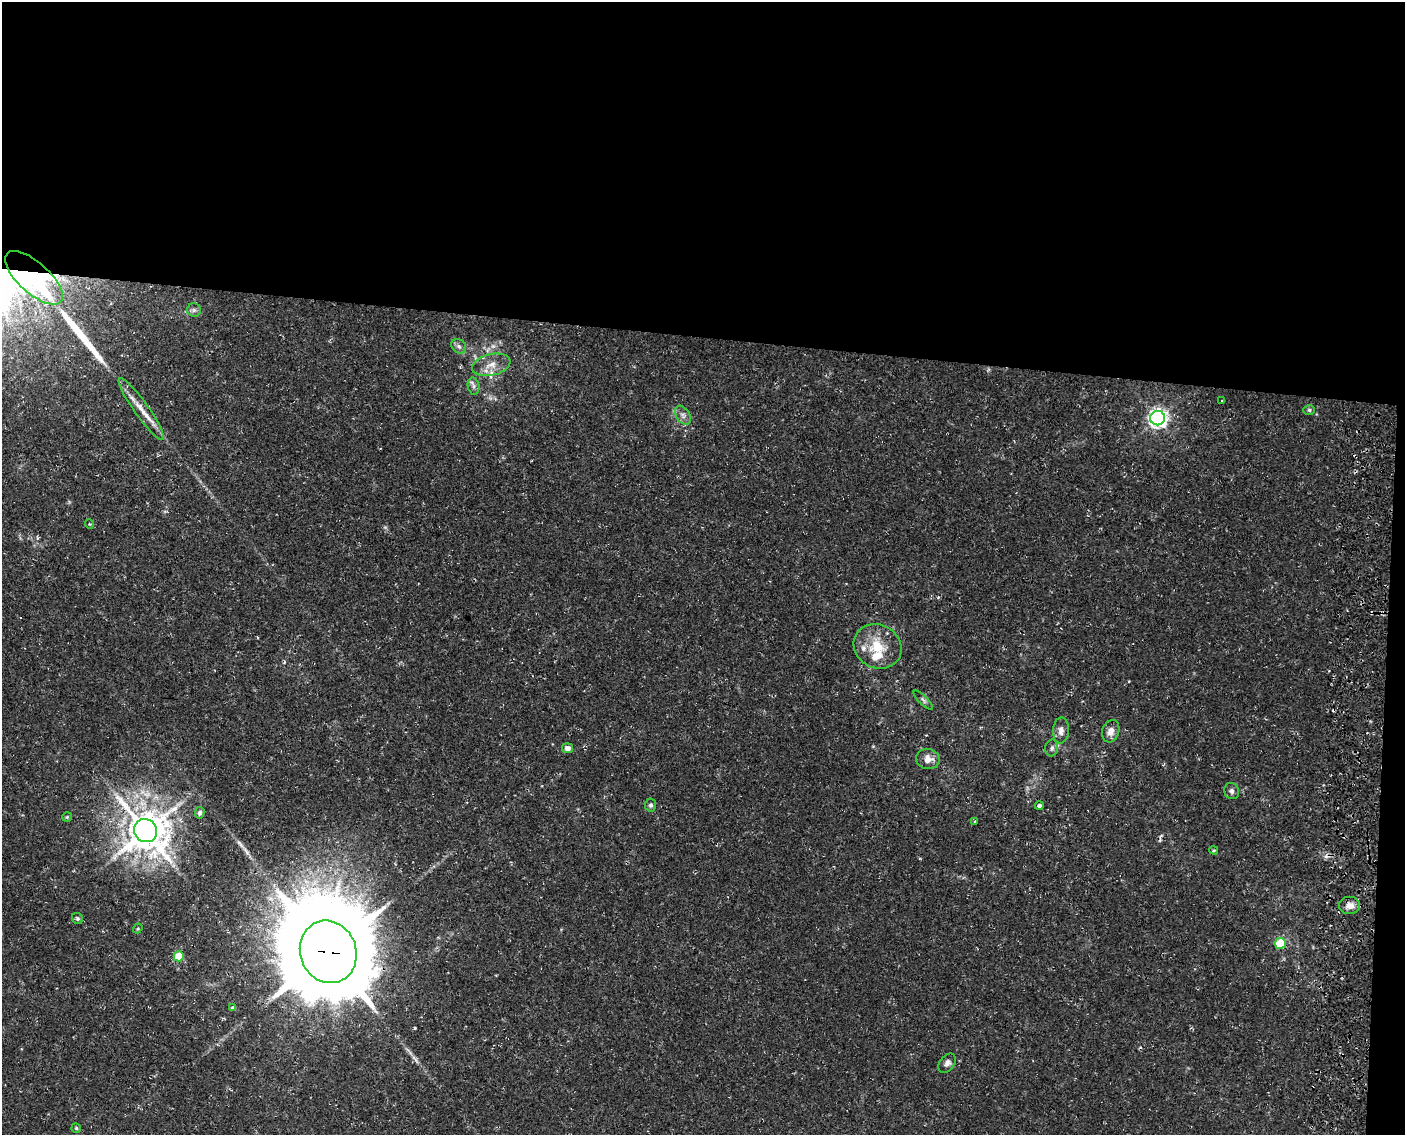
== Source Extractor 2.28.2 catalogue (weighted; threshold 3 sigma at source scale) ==
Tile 3 of 3 x 4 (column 3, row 1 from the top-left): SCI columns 3209-4611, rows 3403-4535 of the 4897 x 4553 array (HDU 1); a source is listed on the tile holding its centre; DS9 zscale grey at full resolution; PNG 1407 x 1137 px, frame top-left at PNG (2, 2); each listed source drawn as its Kron ellipse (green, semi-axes under 4 px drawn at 4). Shown black and unused: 31% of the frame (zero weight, under 3 of 4 exposures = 5% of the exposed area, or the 3 px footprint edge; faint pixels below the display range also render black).
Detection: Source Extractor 2.28.2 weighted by HDU 2 'WHT'; one run over the whole footprint, this tile lists its part. Background 0.00483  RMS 0.0017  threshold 0.00758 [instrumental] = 3 sigma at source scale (4.5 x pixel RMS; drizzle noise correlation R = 1.50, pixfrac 1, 0.0396/0.0396 arcsec/px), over >= 5 px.
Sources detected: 45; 5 cosmic-ray / hot-pixel residue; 3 long thin detections or spike segments (spike, bleed or trail) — neither listed nor drawn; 2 inside a brighter listed object's ellipse — not listed separately; the other 35 listed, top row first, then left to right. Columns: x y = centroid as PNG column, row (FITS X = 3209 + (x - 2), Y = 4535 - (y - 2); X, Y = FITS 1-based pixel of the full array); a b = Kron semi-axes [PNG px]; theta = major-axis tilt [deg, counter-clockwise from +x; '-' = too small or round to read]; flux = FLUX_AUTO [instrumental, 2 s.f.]
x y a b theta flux
34 278 36 15 -42 28
194 310 7 7 - 0.43
459 346 8 6 -44 0.54
491 365 19 10 13 2.1
474 386 8 6 -78 0.57
1222 401 3 2 - 0.19
141 409 38 7 -54 2.6
1309 410 6 5 - 0.29
683 415 10 6 -55 0.77
1158 418 7 7 - 76
89 524 5 3 - 0.13
878 646 25 21 -29 5.1
923 700 13 4 -45 0.48
1061 730 13 8 87 0.94
1111 731 11 8 72 1.3
568 748 5 5 - 0.86
1052 748 8 6 80 0.48
928 759 12 10 -9 1.5
1231 791 8 7 - 0.51
651 805 6 5 - 0.4
1039 805 4 4 - 0.42
200 813 6 4 80 0.48
67 817 5 5 - 0.21
975 821 3 3 - 0.14
146 831 12 11 - 540
1214 850 4 3 - 0.19
1350 905 10 8 1 1.2
77 918 6 5 - 0.32
138 929 5 4 - 0.19
1280 943 5 5 - 7
328 952 32 28 -69 3300
179 956 5 5 - 4.7
233 1008 4 4 - 0.52
947 1063 11 7 53 0.73
76 1128 5 4 - 0.22
Overlapping masked pixels (flux is a lower limit): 3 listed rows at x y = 34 278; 1350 905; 328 952